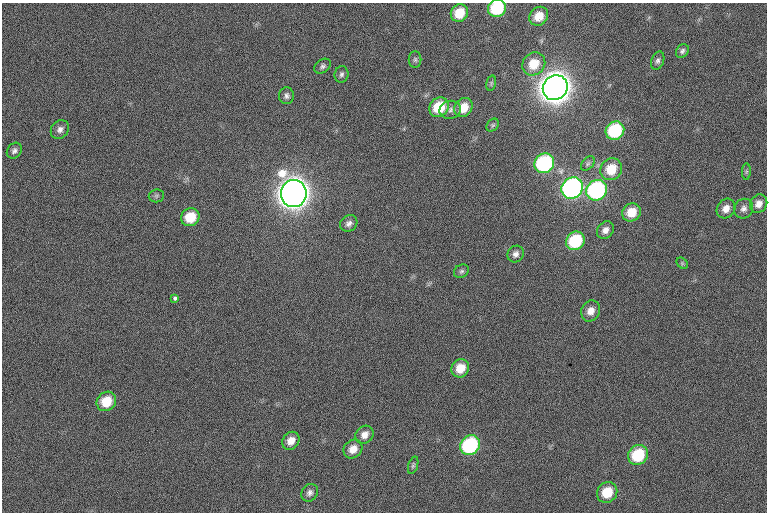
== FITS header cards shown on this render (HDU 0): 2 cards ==
NAXIS1  =                  765 /
NAXIS2  =                  510 /

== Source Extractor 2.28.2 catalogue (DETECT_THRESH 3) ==
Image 765 x 510 px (HDU 0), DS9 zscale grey, 1 PNG px = 1 image px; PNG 769 x 514 px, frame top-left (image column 1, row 510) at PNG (2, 3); each listed source drawn as its Kron ellipse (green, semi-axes under 4 px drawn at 4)
Background 111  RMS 16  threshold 47.3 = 3 sigma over >= 5 px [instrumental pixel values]
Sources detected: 50; all 50 listed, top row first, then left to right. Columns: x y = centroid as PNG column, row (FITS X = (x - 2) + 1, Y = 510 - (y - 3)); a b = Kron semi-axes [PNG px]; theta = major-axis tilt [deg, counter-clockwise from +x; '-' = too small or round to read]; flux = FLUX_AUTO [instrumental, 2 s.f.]
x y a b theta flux
497 8 9 8 - 5.5e+04
459 13 9 8 - 2.5e+04
539 16 10 8 47 1.6e+04
682 51 7 5 50 2.8e+03
415 60 8 6 -90 2.7e+03
658 61 9 6 69 3.2e+03
534 64 12 11 - 2.4e+04
323 66 9 6 38 3.0e+03
341 74 8 7 - 3.1e+03
491 83 8 4 76 1.9e+03
555 88 13 12 - 1.8e+06
287 96 8 7 - 3.5e+03
439 107 10 9 - 4.0e+04
463 108 10 8 54 2.0e+04
450 110 10 9 - 5.2e+03
493 125 7 5 48 2.1e+03
60 129 10 8 50 5.2e+03
615 131 10 9 - 7.0e+04
14 151 8 7 - 3.5e+03
544 163 10 9 - 1.2e+05
588 164 8 5 49 2.4e+03
611 169 11 10 - 2.5e+04
746 172 8 4 89 1.9e+03
572 188 11 10 - 2.7e+05
597 190 11 10 - 1.6e+05
294 194 13 13 - 1.7e+06
156 196 7 6 - 2.4e+03
759 204 10 8 57 8.2e+03
726 209 10 9 - 8.7e+03
744 209 10 9 - 5.3e+03
631 212 10 9 - 1.9e+04
190 217 9 8 - 2.8e+04
349 223 9 7 37 4.7e+03
605 230 9 7 48 6.1e+03
575 241 10 8 44 6.1e+04
515 254 8 7 - 4.7e+03
682 263 6 5 - 1.6e+03
461 271 8 6 34 2.6e+03
175 298 3 3 - 7.0e+03
591 311 11 9 64 9.2e+03
460 368 9 8 - 1.8e+04
106 401 10 9 - 2.5e+04
365 435 10 8 43 7.6e+03
291 441 10 8 49 1.0e+04
470 445 10 9 - 1.1e+05
353 449 10 8 47 1.1e+04
638 455 10 9 - 5.3e+04
413 465 9 4 72 2.0e+03
607 492 11 9 49 3.0e+04
310 493 9 7 55 4.3e+03
At the frame edge (FLAGS 8, measured only in part): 1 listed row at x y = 497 8